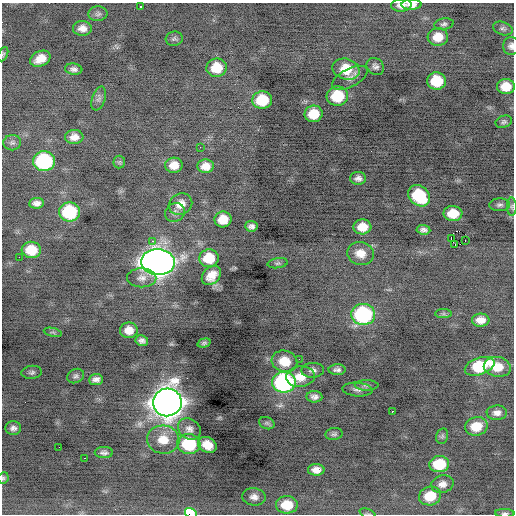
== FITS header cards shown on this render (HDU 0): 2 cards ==
NAXIS1  =                  512 / Axis length
NAXIS2  =                  512 / Axis length

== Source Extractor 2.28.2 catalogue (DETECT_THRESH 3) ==
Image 512 x 512 px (HDU 0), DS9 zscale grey, 1 PNG px = 1 image px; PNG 516 x 516 px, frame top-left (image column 1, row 512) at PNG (2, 3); each listed source drawn as its Kron ellipse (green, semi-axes under 4 px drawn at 4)
Background -0.369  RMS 0.83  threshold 2.5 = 3 sigma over >= 5 px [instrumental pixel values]
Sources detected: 102; all 102 listed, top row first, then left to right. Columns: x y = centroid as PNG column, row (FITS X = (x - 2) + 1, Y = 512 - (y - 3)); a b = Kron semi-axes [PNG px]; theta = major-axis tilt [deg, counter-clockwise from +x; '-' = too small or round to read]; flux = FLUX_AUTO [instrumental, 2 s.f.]
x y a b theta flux
401 5 10 6 2 300
411 5 10 5 1 330
141 6 3 3 - 86
98 14 9 7 6 190
444 24 10 5 10 150
82 28 9 7 -3 390
503 28 10 6 -20 150
438 37 10 9 - 840
174 39 8 7 - 130
511 46 9 8 - 240
3 54 7 4 65 91
40 59 10 7 25 710
375 66 9 8 - 220
217 68 10 9 - 1400
74 69 9 5 -7 210
346 69 14 10 -16 1500
350 78 19 9 27 380
437 81 9 8 - 1900
506 87 9 7 -5 980
337 96 11 10 - 2200
99 98 12 6 71 200
262 100 10 8 5 2000
314 114 9 8 - 1400
504 122 8 6 21 140
74 137 9 7 5 440
12 143 9 7 11 190
200 147 2 2 - 45
44 161 11 10 - 6300
119 162 6 6 - 100
174 165 9 7 6 610
206 166 8 7 - 540
358 178 8 6 0 250
419 196 12 9 -41 3000
36 203 7 5 4 270
180 204 12 10 29 590
500 205 10 6 1 180
512 207 9 5 -90 130
70 212 10 9 - 3500
175 213 10 9 - 250
453 213 9 7 -1 1100
223 219 8 8 - 1000
251 226 6 5 - 220
362 227 9 7 4 780
423 230 7 4 -6 190
451 238 4 2 - 2300
465 240 2 2 - 41
152 241 4 3 - 130
455 245 2 2 - 35
31 250 9 8 - 1200
360 253 13 11 -15 710
19 257 2 2 - 180
209 258 10 9 - 1600
158 262 17 12 -3 64000
278 263 10 5 7 130
211 275 11 8 46 670
142 278 14 9 -1 360
363 314 12 10 -4 7200
443 314 8 4 0 100
481 320 9 6 1 520
129 330 9 8 - 610
53 332 9 3 -13 88
142 341 6 5 - 210
204 343 7 4 15 100
299 359 2 2 - 30
284 361 13 10 -13 1200
480 366 15 8 19 2900
497 367 13 9 -10 1100
313 370 11 7 3 240
337 370 8 5 1 190
32 372 10 6 7 170
76 376 8 7 - 160
300 377 14 10 5 850
96 380 7 6 - 260
284 382 12 10 1 10000
367 385 12 5 0 160
357 389 15 7 -4 250
314 397 8 5 -4 230
167 402 14 14 - 91000
392 411 3 3 - 280
497 413 10 7 2 320
267 423 8 6 -21 120
476 426 11 9 11 1200
13 428 8 7 - 240
189 429 12 10 -35 330
334 434 9 6 7 140
442 436 8 6 77 120
163 440 16 14 -5 1000
189 444 11 10 - 3100
207 445 9 7 -28 790
59 447 2 2 - 37
104 453 9 5 0 180
85 458 2 2 - 120
439 464 10 8 4 2100
316 470 8 5 0 400
3 478 6 5 - 96
442 484 11 8 15 390
430 496 11 9 14 1400
254 497 12 8 -7 330
287 505 11 8 -2 1200
191 513 6 4 -33 1900
368 513 8 2 -21 65
505 513 10 4 -1 130
At the frame edge (FLAGS 8, measured only in part): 9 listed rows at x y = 401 5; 411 5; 511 46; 3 54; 512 207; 3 478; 191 513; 368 513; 505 513